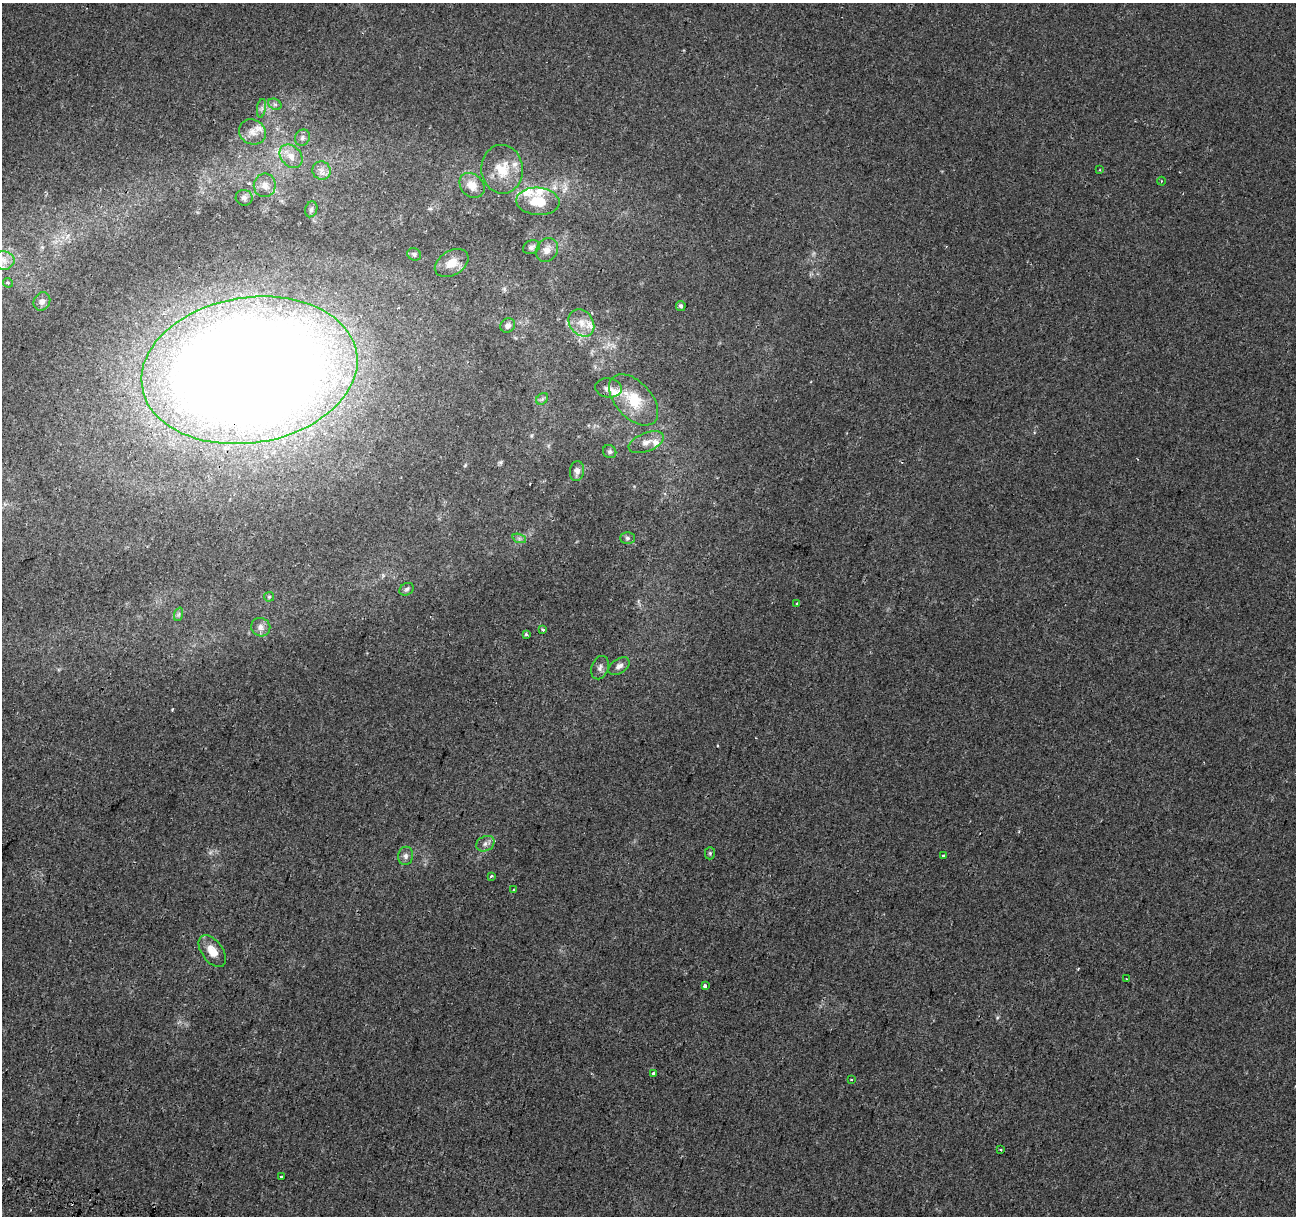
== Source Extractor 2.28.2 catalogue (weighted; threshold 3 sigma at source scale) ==
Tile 7 of 4 x 4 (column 3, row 2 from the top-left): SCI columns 2612-3905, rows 2765-3978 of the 5215 x 5469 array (HDU 1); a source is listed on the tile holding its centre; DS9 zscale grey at full resolution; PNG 1298 x 1218 px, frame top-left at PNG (2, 3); each listed source drawn as its Kron ellipse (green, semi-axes under 4 px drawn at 4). Shown black and unused: <1% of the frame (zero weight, under 2 of 3 exposures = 3% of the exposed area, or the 3 px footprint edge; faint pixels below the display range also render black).
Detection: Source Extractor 2.28.2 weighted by HDU 2 'WHT'; one run over the whole footprint, this tile lists its part. Background 0.00835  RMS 0.0031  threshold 0.0138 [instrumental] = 3 sigma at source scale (4.5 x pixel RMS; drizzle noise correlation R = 1.50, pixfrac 1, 0.0396/0.0396 arcsec/px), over >= 5 px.
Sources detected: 66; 3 cosmic-ray / hot-pixel residue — neither listed nor drawn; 8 inside a brighter listed object's ellipse — not listed separately; the other 55 listed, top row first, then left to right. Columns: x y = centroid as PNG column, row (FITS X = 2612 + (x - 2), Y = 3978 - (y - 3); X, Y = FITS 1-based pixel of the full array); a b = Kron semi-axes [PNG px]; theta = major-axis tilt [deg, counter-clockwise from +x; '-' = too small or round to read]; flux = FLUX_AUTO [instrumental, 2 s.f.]
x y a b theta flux
275 104 7 5 -29 0.67
261 108 9 4 81 0.73
252 132 14 12 -28 3
302 138 8 7 - 0.99
291 156 13 10 -46 3.1
502 169 24 21 -86 7.8
321 170 9 9 - 1.8
1100 170 4 3 - 0.22
1161 181 4 3 - 0.28
265 185 12 11 - 2.4
472 185 14 11 -44 3.8
244 198 8 8 - 1.1
538 201 22 13 -4 8
311 209 8 6 72 0.79
531 247 9 6 22 0.92
547 250 13 10 59 2.4
414 254 7 6 - 0.7
3 260 11 9 -2 2.6
452 263 18 12 31 4.5
8 283 5 4 - 0.6
42 301 9 8 - 1.3
681 306 5 5 - 0.73
581 323 15 11 -53 3.6
508 325 7 7 - 1
249 370 109 73 9 830
608 388 13 9 -7 1.8
542 399 7 5 45 0.61
634 400 30 18 -47 11
646 442 18 9 21 2.8
610 452 7 6 - 0.74
577 471 10 7 83 1.4
519 538 7 4 -19 0.66
627 538 7 5 -1 0.72
407 589 7 6 - 0.71
269 597 5 5 - 0.35
797 604 3 3 - 1.2
179 614 7 4 71 0.51
261 627 10 9 - 1.7
543 630 4 3 - 0.47
526 634 3 3 - 0.52
619 666 12 7 32 1.4
600 668 12 8 69 1.4
485 844 9 7 27 1.3
710 853 6 5 - 0.53
406 856 9 7 79 1.2
943 856 3 3 - 1.4
491 876 4 3 - 0.43
514 890 3 3 - 0.37
212 951 18 10 -53 3.9
1126 979 3 2 - 0.46
705 986 4 3 - 1.4
653 1073 3 3 - 1.3
851 1079 4 2 - 0.23
1001 1149 3 3 - 0.73
281 1177 3 3 - 0.92
Overlapping masked pixels (flux is a lower limit): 1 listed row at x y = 249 370
Isophote crosses this tile's border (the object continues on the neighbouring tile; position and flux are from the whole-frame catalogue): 1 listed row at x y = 3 260
Unlisted compact peaks at least as high as the median listed source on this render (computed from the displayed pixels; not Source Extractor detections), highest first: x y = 501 462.